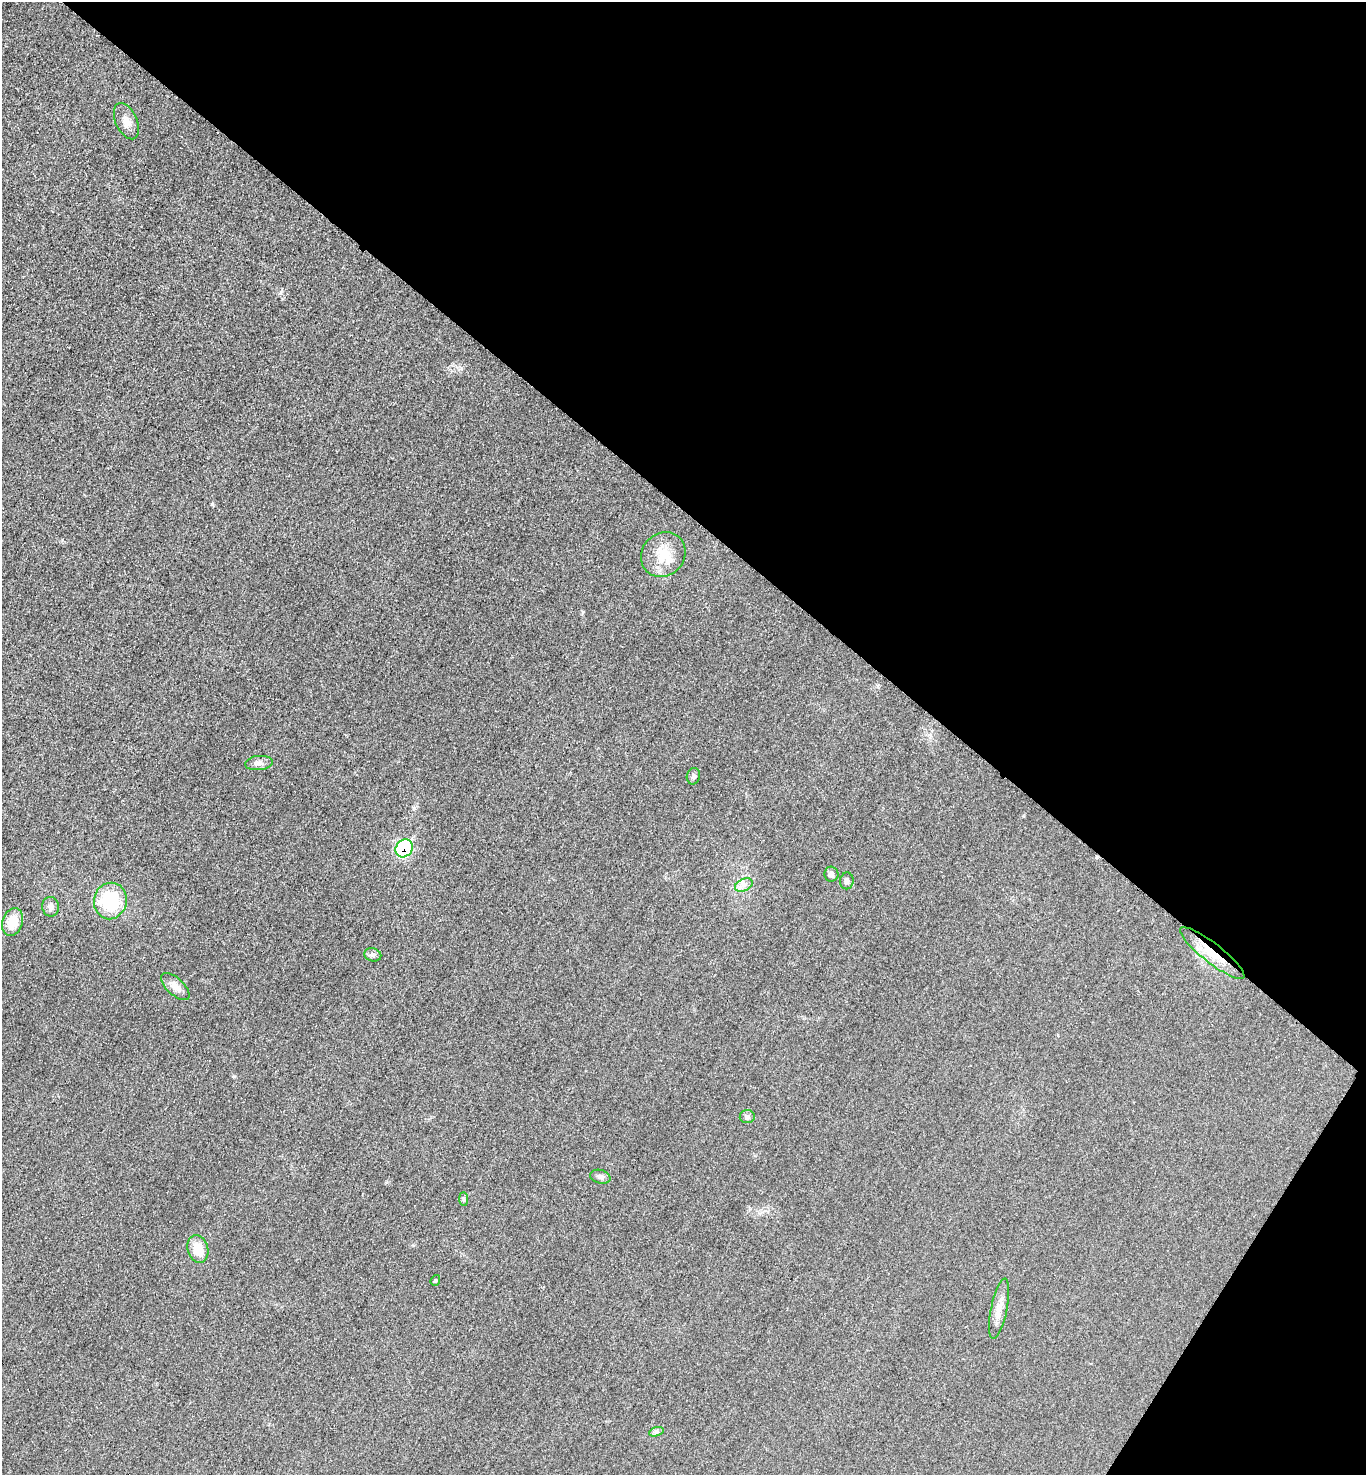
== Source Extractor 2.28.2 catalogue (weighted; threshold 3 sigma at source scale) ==
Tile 8 of 4 x 4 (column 4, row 2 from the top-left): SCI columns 4258-5621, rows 2960-4432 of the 5923 x 5917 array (HDU 1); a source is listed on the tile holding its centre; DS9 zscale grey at full resolution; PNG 1368 x 1477 px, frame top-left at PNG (2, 2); each listed source drawn as its Kron ellipse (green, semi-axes under 4 px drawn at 4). Shown black and unused: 37% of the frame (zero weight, under 3 of 4 exposures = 1% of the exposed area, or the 3 px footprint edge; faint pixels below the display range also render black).
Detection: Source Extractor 2.28.2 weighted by HDU 2 'WHT'; one run over the whole footprint, this tile lists its part. Background 0.0209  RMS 0.0058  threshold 0.0262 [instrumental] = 3 sigma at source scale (4.5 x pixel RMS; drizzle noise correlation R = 1.50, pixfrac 1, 0.05/0.05 arcsec/px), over >= 5 px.
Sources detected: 22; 1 inside a brighter object's white glare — neither listed nor drawn; the other 21 listed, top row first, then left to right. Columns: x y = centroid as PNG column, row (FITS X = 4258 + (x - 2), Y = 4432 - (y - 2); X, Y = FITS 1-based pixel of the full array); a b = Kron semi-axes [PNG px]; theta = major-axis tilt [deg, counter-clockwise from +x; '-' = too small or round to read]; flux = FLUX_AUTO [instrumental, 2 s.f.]
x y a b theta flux
126 121 19 10 -66 4.9
663 555 24 21 45 14
259 763 14 7 6 2.9
693 776 8 6 78 1.5
404 848 9 8 - 63
831 874 7 7 - 2.3
847 881 8 7 - 1.9
744 885 9 6 24 2.6
110 901 18 16 79 32
51 907 10 8 -82 3
13 922 14 10 70 11
1212 953 40 10 -38 16
373 955 9 6 -13 1.8
175 986 18 8 -43 4.4
747 1117 7 6 - 2
600 1177 10 6 -15 2.1
464 1199 7 4 -89 1.1
198 1249 14 10 -72 10
435 1280 5 4 - 0.78
999 1309 30 8 78 6.6
656 1432 7 4 18 1.2
Overlapping masked pixels (flux is a lower limit): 2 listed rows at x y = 404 848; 1212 953
Unlisted compact peaks at least as high as the median listed source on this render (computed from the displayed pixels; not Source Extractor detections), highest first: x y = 212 504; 234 1076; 281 293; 583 612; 461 368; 1023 816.